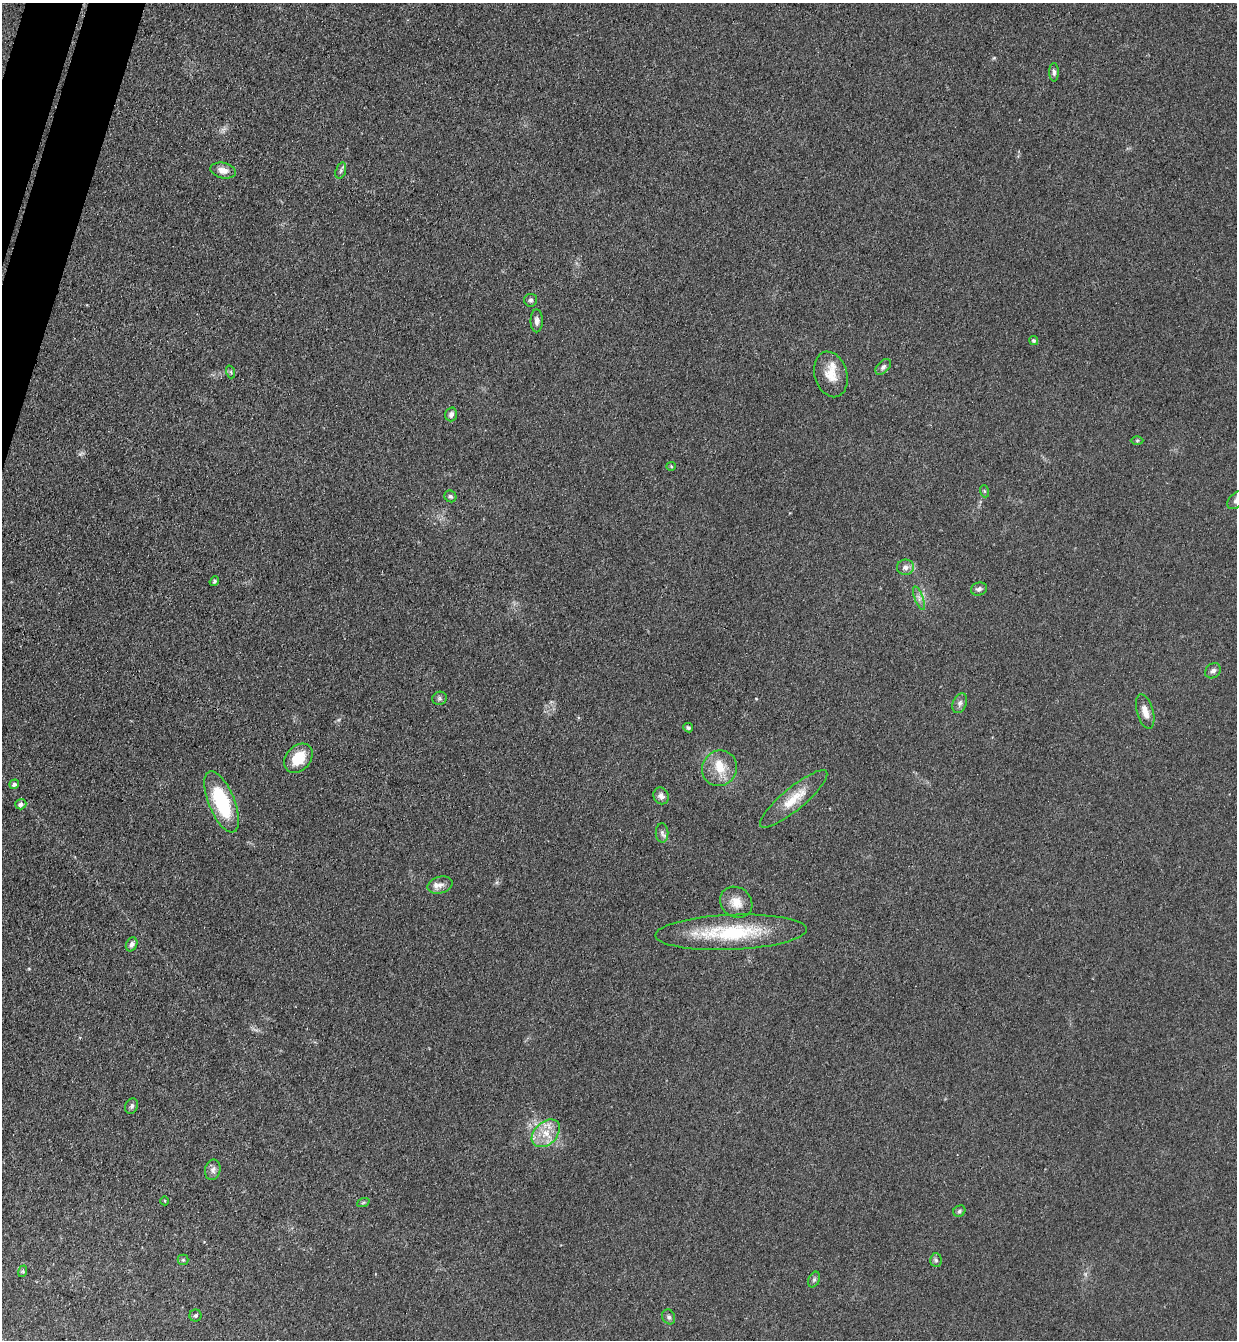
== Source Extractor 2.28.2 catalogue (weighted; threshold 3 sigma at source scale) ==
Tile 11 of 4 x 4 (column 3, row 3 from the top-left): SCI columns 2660-3894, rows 1361-2698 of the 5447 x 5397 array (HDU 1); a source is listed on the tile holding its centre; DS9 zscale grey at full resolution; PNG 1239 x 1342 px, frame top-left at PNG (2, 3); each listed source drawn as its Kron ellipse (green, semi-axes under 4 px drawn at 4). Shown black and unused: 2% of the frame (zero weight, under 3 of 4 exposures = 5% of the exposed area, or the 3 px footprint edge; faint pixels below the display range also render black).
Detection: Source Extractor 2.28.2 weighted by HDU 2 'WHT'; one run over the whole footprint, this tile lists its part. Background 0.101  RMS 0.0071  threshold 0.0321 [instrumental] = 3 sigma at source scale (4.5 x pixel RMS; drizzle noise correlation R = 1.50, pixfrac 1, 0.05/0.05 arcsec/px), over >= 5 px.
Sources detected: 51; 3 inside a brighter listed object's ellipse — not listed separately; the other 48 listed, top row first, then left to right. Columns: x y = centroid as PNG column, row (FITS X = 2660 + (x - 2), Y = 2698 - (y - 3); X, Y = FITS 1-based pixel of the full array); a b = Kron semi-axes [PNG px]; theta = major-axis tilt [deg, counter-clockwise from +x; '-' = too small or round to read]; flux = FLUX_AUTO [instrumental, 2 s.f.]
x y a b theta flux
1054 72 9 4 -88 2.1
223 170 13 7 -12 5.6
341 171 8 5 70 1.7
531 300 6 6 - 1.8
537 321 11 6 90 2.9
1034 341 4 4 - 1.5
883 367 9 5 45 2.1
231 372 6 4 -72 1
831 374 23 16 -74 13
451 414 7 6 - 2.6
1137 440 6 4 1 0.89
671 466 4 4 - 0.8
984 491 6 4 -71 0.84
450 496 6 5 - 1.6
1236 500 11 7 45 2.9
905 567 8 7 - 3.5
214 581 5 4 - 1
979 589 8 6 18 2.3
919 598 12 4 -70 2.6
1213 671 8 7 - 2.7
439 698 7 6 - 1.6
960 703 10 6 68 2.6
1145 711 18 8 -74 6.7
688 728 5 4 - 1.2
298 758 16 12 49 19
719 768 18 17 - 15
14 784 5 4 - 2.5
661 796 8 7 - 3.4
794 799 43 11 40 17
222 802 33 13 -68 50
21 804 5 5 - 2.9
662 833 9 6 -88 2.4
440 885 13 8 14 4.3
736 902 17 14 -38 9.7
731 932 76 17 2 58
132 944 7 5 64 2.6
132 1106 8 6 65 1.8
546 1133 16 11 44 12
213 1170 10 7 78 3.3
165 1201 4 3 - 0.59
363 1203 6 4 20 1.1
959 1211 6 5 - 1.4
183 1260 5 5 - 1
936 1260 7 6 - 1.6
23 1271 6 4 72 1
814 1280 8 5 64 1.7
195 1316 6 6 - 1.4
669 1317 8 6 -64 1.7
Isophote crosses this tile's border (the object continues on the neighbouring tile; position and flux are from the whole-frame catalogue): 1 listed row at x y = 1236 500